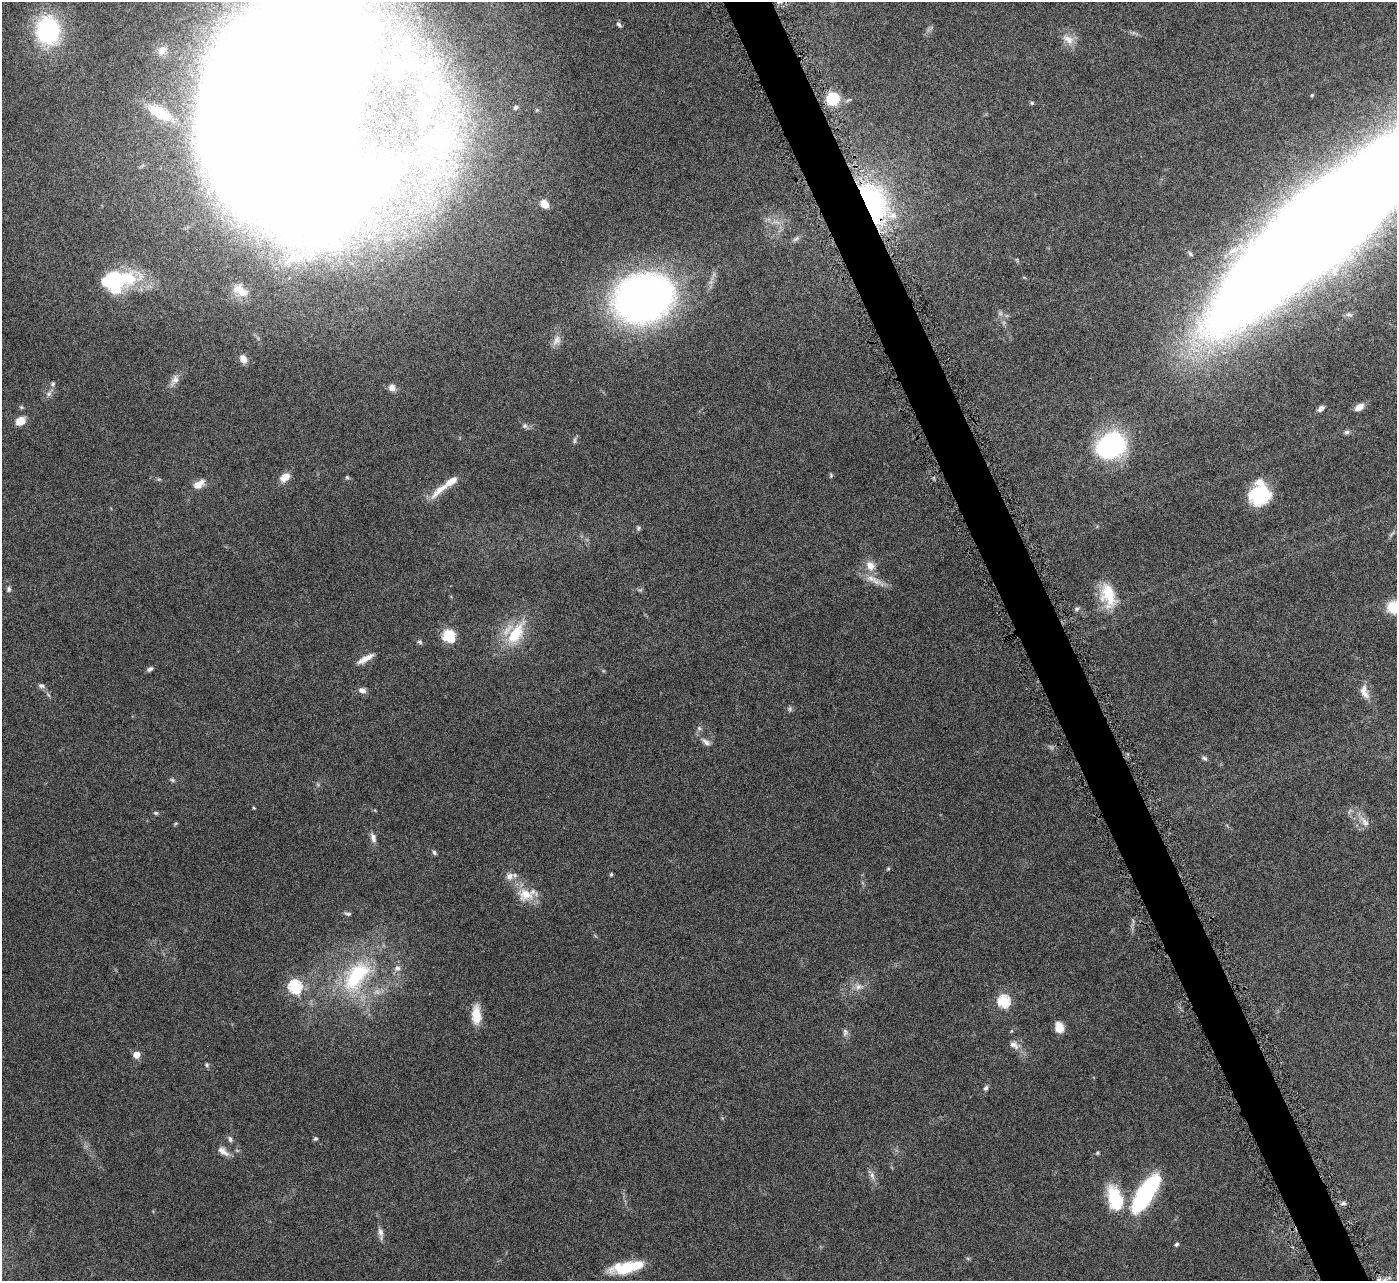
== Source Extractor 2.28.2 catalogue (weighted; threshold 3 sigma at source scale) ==
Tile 6 of 4 x 4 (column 2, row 2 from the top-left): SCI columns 1398-2792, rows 2851-4129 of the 5582 x 5570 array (HDU 1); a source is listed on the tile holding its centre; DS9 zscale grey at full resolution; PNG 1399 x 1283 px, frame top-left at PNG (2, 2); no overlay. Shown black and unused: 3% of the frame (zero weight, under 4 of 8 exposures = <1% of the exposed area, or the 3 px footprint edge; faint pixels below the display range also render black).
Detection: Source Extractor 2.28.2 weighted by HDU 2 'WHT'; one run over the whole footprint, this tile lists its part. Background 0.106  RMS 0.0064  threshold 0.0264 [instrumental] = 3 sigma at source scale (4.09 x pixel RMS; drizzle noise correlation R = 1.36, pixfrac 0.8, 0.05/0.05 arcsec/px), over >= 5 px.
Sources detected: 101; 1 inside a brighter object's white glare — not listed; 7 inside a brighter listed object's ellipse — not listed separately; the other 93 listed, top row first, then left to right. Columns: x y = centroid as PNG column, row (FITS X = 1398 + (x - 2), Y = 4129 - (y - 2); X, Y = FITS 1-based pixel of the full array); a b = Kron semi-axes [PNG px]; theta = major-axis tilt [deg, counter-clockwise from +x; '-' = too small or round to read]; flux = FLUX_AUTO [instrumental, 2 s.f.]
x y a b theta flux
619 24 7 5 -42 1.3
48 30 25 20 -83 75
1068 39 16 9 -38 5.4
162 50 13 10 40 4.6
413 64 15 10 -12 6.9
1312 95 5 3 - 0.62
425 99 6 5 - 1.2
833 99 10 10 - 23
1032 103 5 5 - 0.77
516 107 6 5 - 1.6
159 112 31 14 -29 33
287 115 202 116 90 3900
423 120 5 4 - 2.9
434 140 18 10 -8 8.6
873 203 48 29 -68 110
544 204 7 6 - 8.1
1323 225 163 39 41 6400
796 238 9 3 45 1.2
110 281 30 24 -49 35
643 298 40 32 19 430
556 340 15 8 63 3.9
243 359 10 8 -51 3.6
175 379 12 9 51 3.6
53 384 6 6 - 1.2
392 387 8 8 - 3.4
49 394 7 6 - 1.8
1359 407 11 6 33 4.6
1321 408 8 5 41 2.1
21 421 11 9 31 6.3
525 426 7 6 - 1.5
1346 432 7 5 1 1.3
574 441 9 4 89 1.2
1111 445 24 19 35 100
831 475 6 4 51 0.72
285 477 12 8 35 5.7
347 477 5 5 - 0.85
199 484 18 9 33 5.2
441 489 34 8 42 8.9
1259 495 24 22 30 28
638 528 6 6 - 1.1
1392 534 9 3 45 1.1
870 566 14 11 -65 5.9
9 589 7 5 -90 1.3
1108 595 31 17 -76 19
1394 607 13 11 -10 20
1077 609 7 6 - 1.2
515 634 32 16 57 23
449 636 15 12 -47 12
420 642 8 5 -28 1
365 659 23 6 30 4.9
150 669 8 5 34 1.6
41 686 9 6 -12 1.5
362 690 10 6 -21 2.7
1364 692 19 9 -74 5.5
790 709 7 4 90 0.95
699 728 6 4 -46 0.93
706 742 13 6 -33 2.6
1204 758 8 5 -29 1.4
172 780 6 5 - 1
254 808 4 3 - 0.54
156 813 6 5 - 0.91
1365 822 16 7 -51 4.2
175 824 5 4 - 0.68
373 838 12 6 -70 2.8
434 852 6 5 - 1.3
888 869 6 3 19 0.66
611 874 4 3 - 0.92
510 876 10 8 28 3.5
525 894 21 17 -3 11
348 914 9 4 -14 1.2
397 968 9 8 - 2.8
356 976 49 26 52 55
295 986 6 6 - 81
858 987 9 8 - 2.9
1004 1001 6 6 - 63
476 1015 23 11 -89 9.8
1059 1027 11 8 -77 7.2
845 1032 10 7 -89 1.9
1014 1045 14 8 -35 3.8
136 1055 5 5 - 10
207 1065 7 5 89 0.91
986 1088 7 5 59 1.5
230 1139 8 5 -76 1.5
315 1139 5 4 - 0.96
223 1151 16 7 -35 4
872 1175 12 6 -72 2.6
1145 1194 44 16 58 61
1115 1198 32 16 -72 26
1343 1203 5 5 - 1.4
380 1232 14 7 -76 2.9
1177 1244 6 4 34 1
626 1268 36 13 11 21
1379 1280 6 5 - 1.7
Overlapping masked pixels (flux is a lower limit): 1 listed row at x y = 873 203
Isophote crosses this tile's border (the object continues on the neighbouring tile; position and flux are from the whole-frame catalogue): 4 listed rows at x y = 287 115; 1323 225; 1394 607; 1379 1280